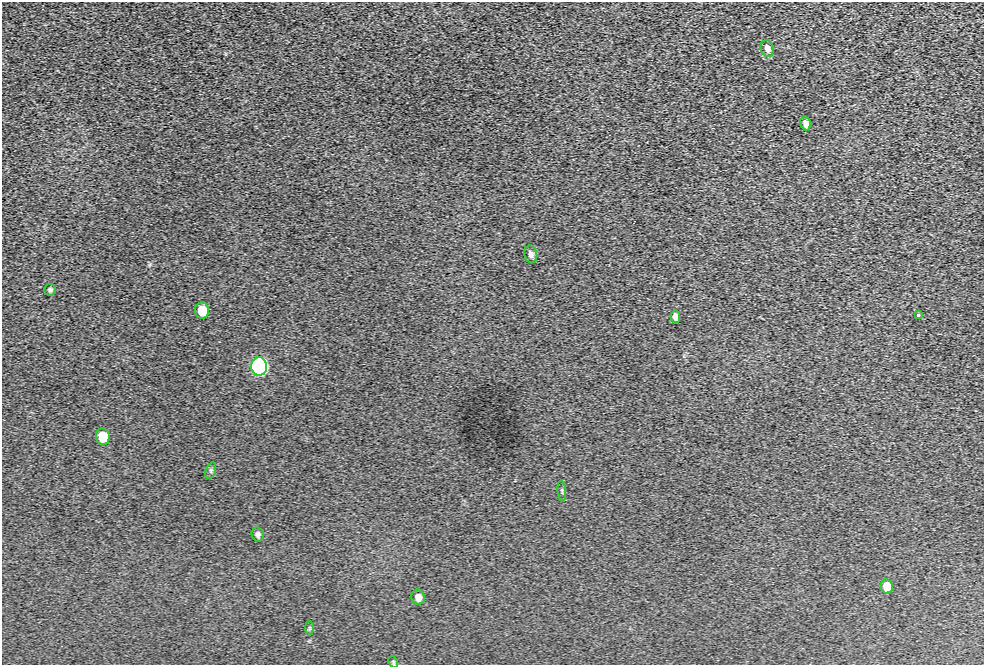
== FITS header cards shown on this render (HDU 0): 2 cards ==
NAXIS1  =                  982 / Axis length
NAXIS2  =                  663 / Axis length

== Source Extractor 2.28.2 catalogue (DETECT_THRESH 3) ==
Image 982 x 663 px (HDU 0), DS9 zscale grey, 1 PNG px = 1 image px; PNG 986 x 667 px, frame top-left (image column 1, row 663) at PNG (2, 2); each listed source drawn as its Kron ellipse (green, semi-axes under 4 px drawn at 4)
Background 206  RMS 7.1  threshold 21.2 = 3 sigma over >= 5 px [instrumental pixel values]
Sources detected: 16; all 16 listed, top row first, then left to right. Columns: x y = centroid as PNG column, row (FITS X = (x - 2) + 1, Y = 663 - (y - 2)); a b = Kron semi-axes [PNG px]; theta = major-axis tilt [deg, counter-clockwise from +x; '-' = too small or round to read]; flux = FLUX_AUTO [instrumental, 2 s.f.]
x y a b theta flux
767 48 8 6 -75 2800
806 124 7 5 -73 2600
531 254 9 6 -78 1900
50 290 6 5 - 870
202 311 8 7 - 8900
918 315 3 3 - 6400
675 317 6 5 - 2100
259 366 9 8 - 350000
103 437 8 7 - 13000
211 471 8 5 72 900
562 491 10 3 -85 690
258 534 7 6 - 1500
887 586 7 6 - 15000
418 597 7 6 - 3000
310 628 7 4 -89 730
393 662 6 4 -61 590